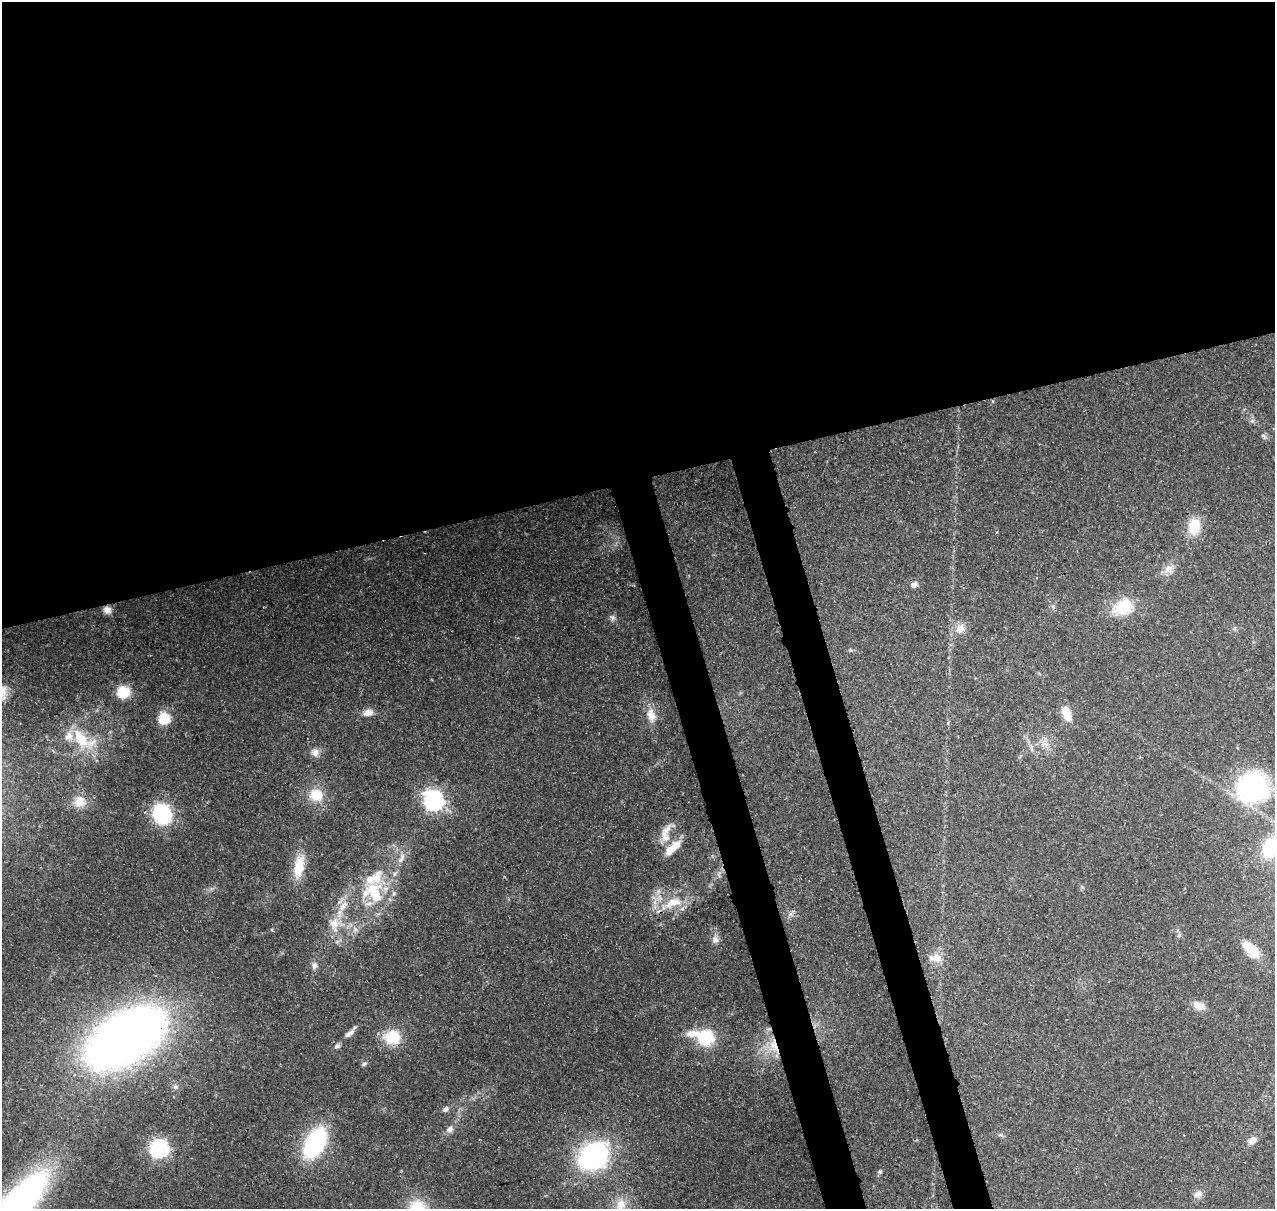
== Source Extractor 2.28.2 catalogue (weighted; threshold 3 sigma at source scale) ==
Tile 2 of 4 x 4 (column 2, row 1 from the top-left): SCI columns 1389-2661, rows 3753-4959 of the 5323 x 5039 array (HDU 1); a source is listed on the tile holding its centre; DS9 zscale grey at full resolution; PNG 1277 x 1211 px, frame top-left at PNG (2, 2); no overlay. Shown black and unused: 44% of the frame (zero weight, under 3 of 4 exposures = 8% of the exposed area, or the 3 px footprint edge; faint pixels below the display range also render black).
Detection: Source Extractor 2.28.2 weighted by HDU 2 'WHT'; one run over the whole footprint, this tile lists its part. Background 0.0758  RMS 0.0035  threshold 0.0156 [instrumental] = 3 sigma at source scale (4.5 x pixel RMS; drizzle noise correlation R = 1.50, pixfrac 1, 0.0396/0.0396 arcsec/px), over >= 5 px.
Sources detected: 65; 13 inside a brighter listed object's ellipse — not listed separately; the other 52 listed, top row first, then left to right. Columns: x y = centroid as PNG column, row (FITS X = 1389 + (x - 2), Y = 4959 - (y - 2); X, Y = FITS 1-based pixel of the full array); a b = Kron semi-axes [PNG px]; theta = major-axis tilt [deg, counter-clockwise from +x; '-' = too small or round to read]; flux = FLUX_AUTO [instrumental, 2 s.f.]
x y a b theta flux
1252 421 7 4 18 0.65
1263 436 9 5 -33 0.79
1194 526 18 13 80 9.2
1168 569 13 11 23 2.9
1037 578 3 3 - 0.33
914 584 10 7 20 1.4
1123 607 25 18 27 12
107 610 10 9 - 2.1
613 618 8 5 74 0.93
960 628 13 12 - 3.3
123 692 12 11 - 9.2
1066 712 14 7 -71 8.2
368 713 12 8 4 2.8
651 715 22 12 -77 4.9
164 718 6 6 - 36
81 739 37 17 -52 14
1045 744 11 7 0 2.2
315 752 11 10 - 2.3
1253 787 30 27 11 57
316 795 19 17 -23 8.2
434 801 8 8 - 160
79 802 17 16 - 5.3
162 814 18 15 -64 28
665 833 22 10 71 4.5
1270 847 24 15 65 16
670 850 15 9 48 4.4
299 866 26 11 80 9.5
374 878 63 30 56 31
673 903 37 14 22 11
1179 935 7 4 57 0.6
715 939 11 8 -58 1.7
1250 949 24 11 -45 7.6
936 957 16 12 -35 3.9
314 966 9 8 - 1.6
1199 1006 14 10 -24 3.2
351 1033 10 8 29 1.5
392 1037 19 16 5 11
705 1037 23 19 -25 14
125 1038 61 33 32 380
337 1046 8 7 - 1.2
774 1046 23 10 -72 7.1
364 1064 7 6 - 0.81
446 1109 8 6 35 1.3
450 1129 11 8 56 1.9
1000 1135 6 4 18 0.56
1252 1140 11 8 38 2.5
315 1143 28 16 61 45
159 1149 7 7 - 130
593 1156 18 14 38 99
880 1172 6 5 - 0.63
1198 1194 12 8 25 1.9
621 1204 16 14 87 5.2
Overlapping masked pixels (flux is a lower limit): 3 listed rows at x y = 107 610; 125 1038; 774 1046
Isophote crosses this tile's border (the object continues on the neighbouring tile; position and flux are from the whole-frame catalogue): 2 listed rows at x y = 1270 847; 621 1204
Unlisted compact peaks at least as high as the median listed source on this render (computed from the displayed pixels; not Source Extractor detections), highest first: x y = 175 1087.